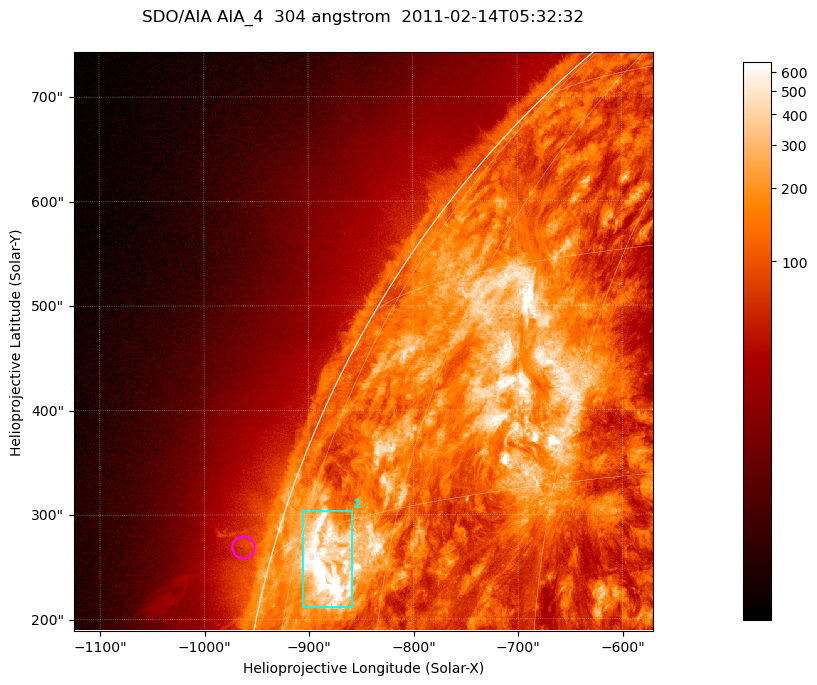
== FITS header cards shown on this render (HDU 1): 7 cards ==
TELESCOP= 'SDO/AIA '           / For AIA: SDO/AIA
INSTRUME= 'AIA_4   '           / For AIA: AIA_ATA1, AIA_ATA2, AIA_ATA3 or AIA_AT
WAVELNTH=                  304 / [angstrom] Wavelength
WAVEUNIT= 'angstrom'           / Wavelength unit: angstrom
DATE-OBS= '2011-02-14T05:32:32.124' / [ISO] Date when observation started; ISO 8
CTYPE1  = 'HPLN-TAN'           / CTYPE1; Typically HPLN
CTYPE2  = 'HPLT-TAN'           / CTYPE2; Typically HPLT

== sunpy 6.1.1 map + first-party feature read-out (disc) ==
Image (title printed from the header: SDO/AIA AIA_4  304 angstrom  2011-02-14T05:32:32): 923 x 923 px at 0.6 arcsec/px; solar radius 972 arcsec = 1619 px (partial field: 4.9% of the solar disc is inside the frame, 47% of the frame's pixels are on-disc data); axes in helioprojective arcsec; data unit not stated in the header (colour bar unlabelled)
Orientation: roll -0.132 deg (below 1 deg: not rotated)
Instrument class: DISC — disc imager (sunpy class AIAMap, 304 A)
Bright regions (active regions / flare kernels): reference = the on-disc median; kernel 7 px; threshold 5 sigma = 366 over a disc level ~130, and >= 1.15x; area >= 851 px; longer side >= 11 px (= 6.6 arcsec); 1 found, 1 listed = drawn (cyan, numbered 1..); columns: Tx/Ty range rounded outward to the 2 arcsec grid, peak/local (2 s.f.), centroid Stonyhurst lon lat
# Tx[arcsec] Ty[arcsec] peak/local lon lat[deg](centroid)
1 -906..-858 210..304 11 -69 +12
Off-limb structures (1.02-1.3 R_sun): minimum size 400 px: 1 found; the strongest spans PA ~70..80 deg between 1.02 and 1.06 R_sun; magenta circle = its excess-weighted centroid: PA ~75 deg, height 1.03 R_sun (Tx ~-964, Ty ~268 arcsec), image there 1.5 x the reference